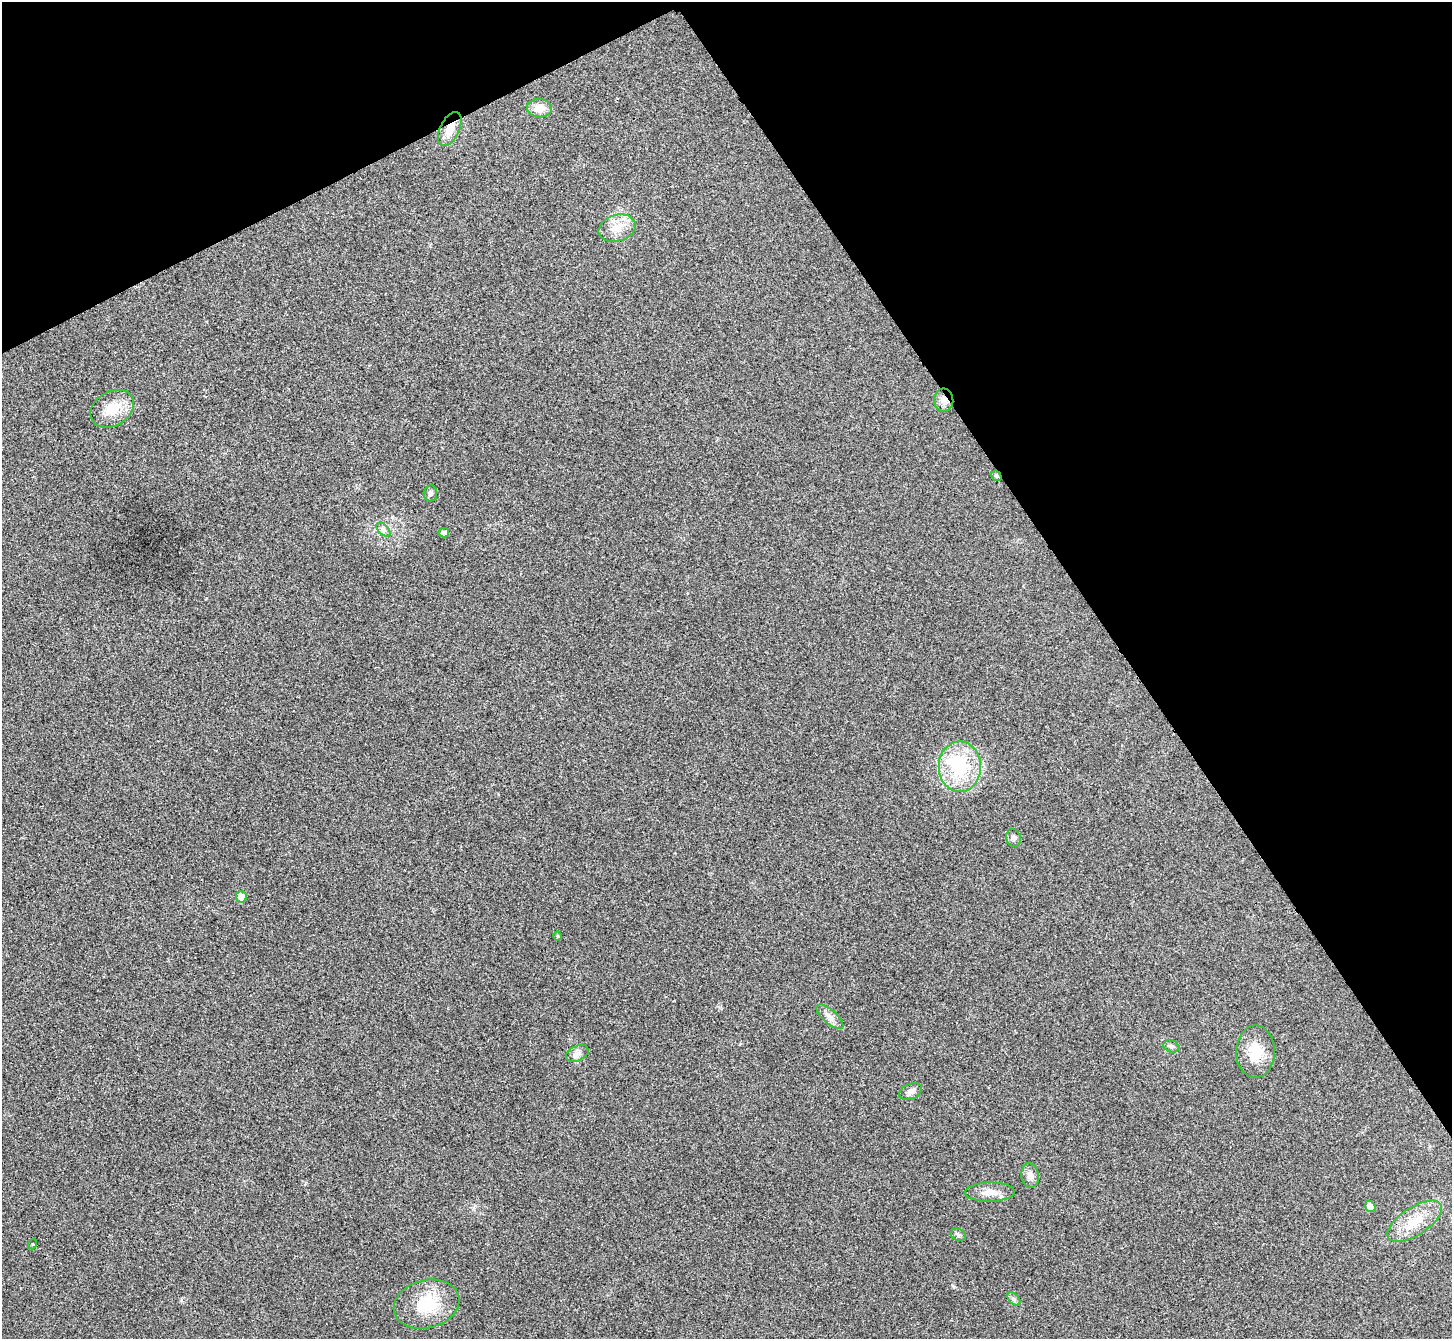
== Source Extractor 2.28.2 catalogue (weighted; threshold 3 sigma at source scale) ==
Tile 3 of 4 x 4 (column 3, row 1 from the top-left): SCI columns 2907-4356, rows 4172-5508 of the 5814 x 5807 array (HDU 1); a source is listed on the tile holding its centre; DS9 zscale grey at full resolution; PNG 1454 x 1341 px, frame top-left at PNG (2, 2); each listed source drawn as its Kron ellipse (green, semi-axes under 4 px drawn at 4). Shown black and unused: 29% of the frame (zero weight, under 3 of 4 exposures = <1% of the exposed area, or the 3 px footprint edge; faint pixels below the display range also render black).
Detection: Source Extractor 2.28.2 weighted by HDU 2 'WHT'; one run over the whole footprint, this tile lists its part. Background 0.0326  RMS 0.0062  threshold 0.0279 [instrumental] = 3 sigma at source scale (4.5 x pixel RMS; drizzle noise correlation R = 1.50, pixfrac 1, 0.05/0.05 arcsec/px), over >= 5 px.
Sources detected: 27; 1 inside a brighter object's white glare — neither listed nor drawn; the other 26 listed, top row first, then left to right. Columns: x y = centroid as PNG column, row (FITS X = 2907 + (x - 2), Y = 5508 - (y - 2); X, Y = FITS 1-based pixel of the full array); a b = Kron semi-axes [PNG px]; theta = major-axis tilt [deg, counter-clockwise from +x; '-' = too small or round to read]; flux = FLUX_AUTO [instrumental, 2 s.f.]
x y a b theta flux
540 108 12 9 -2 6.8
450 129 18 9 65 8.6
617 228 19 13 16 9.4
944 400 11 9 -85 4.2
112 409 23 17 30 14
996 476 5 5 - 0.82
430 493 8 7 - 1.7
383 530 8 5 -45 1.9
444 533 5 4 - 2.3
960 767 25 21 -90 35
1013 838 9 7 -73 1.8
241 897 5 5 - 6.4
558 936 5 3 - 0.52
830 1017 17 7 -41 3.8
1171 1046 8 6 -19 1.7
1255 1052 26 19 89 16
577 1053 12 7 25 2.9
910 1091 12 7 24 2.6
1030 1175 12 8 -79 4.2
990 1192 25 9 1 7.6
1370 1206 6 5 - 6.4
1415 1221 31 14 33 16
958 1235 8 6 -21 1.5
33 1244 5 3 - 0.56
1014 1299 8 4 -45 1.5
426 1304 33 24 14 27
Overlapping masked pixels (flux is a lower limit): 3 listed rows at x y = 450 129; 944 400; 996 476
Unlisted compact peaks at least as high as the median listed source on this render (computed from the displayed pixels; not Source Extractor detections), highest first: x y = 954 1287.